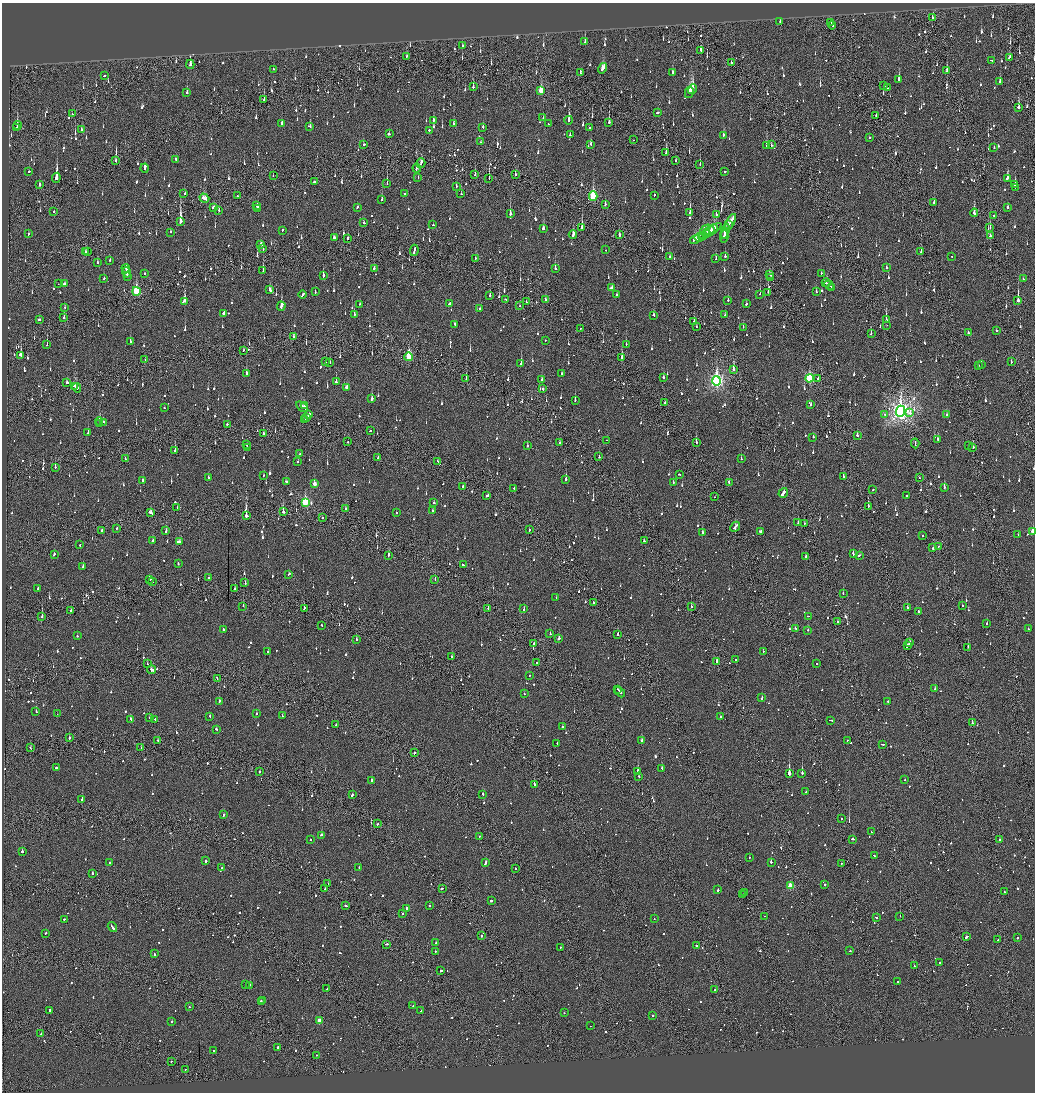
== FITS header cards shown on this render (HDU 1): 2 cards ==
NAXIS1  =                 2065
NAXIS2  =                 2180

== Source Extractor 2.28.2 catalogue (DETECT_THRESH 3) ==
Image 2065 x 2180 px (HDU 1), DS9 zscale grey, zoomed out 1/2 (1 PNG px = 2 x 2 image px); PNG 1037 x 1094 px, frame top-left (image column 1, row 2179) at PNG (2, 3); each listed source drawn as its Kron ellipse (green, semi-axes under 4 px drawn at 4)
Background -0.139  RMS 0.075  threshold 0.224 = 3 sigma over >= 5 px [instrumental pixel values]
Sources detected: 1761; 89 cannot appear on this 1/2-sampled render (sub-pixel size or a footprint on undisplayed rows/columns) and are neither listed nor drawn; of the other 1672, the 500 brightest by FLUX_AUTO listed and drawn (1172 fainter detections omitted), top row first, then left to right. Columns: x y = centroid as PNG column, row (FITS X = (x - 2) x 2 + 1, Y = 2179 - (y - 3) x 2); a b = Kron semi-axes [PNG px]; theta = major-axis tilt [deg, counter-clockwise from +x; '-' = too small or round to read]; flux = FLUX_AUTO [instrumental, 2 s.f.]
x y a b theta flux
932 17 3 2 - 71
780 21 2 2 - 79
830 22 2 1 - 89
832 25 4 2 - 190
585 42 3 2 - 250
462 46 3 2 - 90
701 50 3 2 - 88
406 56 2 2 - 110
1009 57 4 2 - 66
991 60 3 2 - 130
731 63 3 2 - 110
190 64 4 2 - 240
603 68 5 2 - 580
273 69 2 2 - 230
947 71 4 2 - 130
580 72 3 2 - 120
672 73 3 2 - 69
104 76 3 2 - 87
899 79 3 2 - 260
1000 82 3 2 - 180
884 86 2 2 - 69
473 87 3 2 - 140
888 88 2 2 - 210
692 89 5 3 - 1300
541 90 4 3 - 360
187 92 3 2 - 130
689 92 6 3 77 940
264 100 3 1 - 140
1019 107 3 2 - 370
657 112 2 2 - 1600
72 114 2 1 - 100
876 115 3 1 - 100
543 118 2 2 - 66
433 120 4 2 - 84
569 120 4 2 - 370
609 122 3 2 - 210
282 123 4 2 - 82
453 124 3 2 - 66
548 124 2 2 - 76
18 125 4 2 - 280
310 126 3 3 - 90
483 127 3 2 - 83
17 128 2 2 - 550
589 128 2 2 - 150
81 130 3 2 - 83
429 130 2 2 - 110
389 134 3 2 - 150
570 135 2 2 - 73
723 135 4 2 - 96
869 138 2 2 - 70
633 140 2 2 - 98
481 142 2 1 - 75
364 144 2 2 - 72
591 144 3 2 - 79
771 145 3 2 - 84
766 146 4 2 - 130
994 147 2 2 - 77
666 153 3 2 - 120
176 159 2 2 - 110
115 161 3 2 - 65
676 161 2 1 - 210
421 163 5 2 - 140
700 164 3 2 - 240
145 168 4 2 - 510
417 168 4 2 - 160
29 171 2 2 - 71
724 171 3 2 - 130
515 174 3 1 - 320
475 175 2 1 - 190
273 176 2 1 - 75
56 178 5 2 - 1900
418 178 2 1 - 210
489 178 3 1 - 140
1007 178 4 2 - 260
314 182 2 2 - 180
387 183 3 1 - 110
1015 184 3 2 - 210
39 185 3 2 - 95
456 186 2 1 - 65
1015 187 2 1 - 69
184 193 2 2 - 220
404 194 2 2 - 79
461 194 2 2 - 62
654 195 3 2 - 180
237 196 2 2 - 230
593 196 4 3 - 1100
204 198 5 3 - 180
382 199 2 2 - 230
934 202 3 2 - 170
605 204 3 2 - 70
257 206 3 2 - 130
357 207 3 2 - 120
1007 207 2 2 - 230
214 208 4 2 - 200
257 208 3 2 - 180
219 210 3 2 - 90
54 212 2 2 - 120
690 213 3 2 - 340
974 213 4 2 - 440
510 214 3 2 - 370
716 215 3 2 - 180
994 215 2 2 - 180
180 222 4 2 - 1900
730 222 9 2 61 310
363 223 3 2 - 71
433 225 2 2 - 79
728 225 2 2 - 120
582 227 4 2 - 620
543 228 3 2 - 86
990 228 2 1 - 94
714 229 5 3 - 230
282 230 2 2 - 84
707 230 7 5 11 87
710 231 13 2 33 340
725 231 7 2 73 320
170 232 3 2 - 92
707 233 4 2 - 180
28 234 3 2 - 66
573 235 4 2 - 390
619 235 4 2 - 210
704 235 3 2 - 260
724 236 6 2 84 330
990 236 2 2 - 210
334 238 3 2 - 100
348 238 3 1 - 120
699 238 5 4 - 180
695 240 5 2 - 200
261 244 3 2 - 86
263 249 3 2 - 100
414 250 6 2 81 230
606 250 2 2 - 65
87 251 2 1 - 170
921 251 2 1 - 80
85 252 2 2 - 290
725 256 3 2 - 79
670 257 2 2 - 180
952 257 2 2 - 64
475 259 2 1 - 160
716 259 3 2 - 110
109 260 2 2 - 130
97 262 4 2 - 120
886 267 3 2 - 63
126 268 4 2 - 190
374 268 3 2 - 120
555 268 2 2 - 300
263 271 3 1 - 170
127 272 5 2 - 220
144 273 2 2 - 91
821 273 2 2 - 66
770 274 3 2 - 110
323 275 3 2 - 200
127 276 3 2 - 170
771 278 2 1 - 200
104 279 2 2 - 180
1023 279 2 2 - 85
826 283 4 2 - 230
58 284 2 2 - 200
65 284 3 2 - 76
829 285 5 2 - 250
832 287 2 1 - 85
611 288 4 2 - 94
270 290 4 2 - 120
136 291 4 3 - 860
315 291 3 2 - 79
768 292 2 1 - 120
816 292 2 2 - 66
302 294 4 2 - 180
760 294 3 1 - 93
490 295 3 2 - 91
616 295 2 2 - 130
506 299 3 2 - 83
545 300 2 2 - 320
728 300 2 2 - 170
1018 300 3 2 - 2800
184 301 4 2 - 340
526 302 3 2 - 63
360 304 2 2 - 91
449 304 4 2 - 180
746 304 2 2 - 64
281 306 4 2 - 730
520 306 2 2 - 89
65 307 2 2 - 76
480 309 2 2 - 150
223 313 2 2 - 360
354 314 2 2 - 92
654 315 3 2 - 80
725 315 2 1 - 240
64 318 3 2 - 300
39 319 3 2 - 81
886 319 3 1 - 280
694 321 3 1 - 120
455 324 3 2 - 74
887 325 2 1 - 72
696 327 3 1 - 240
743 327 2 2 - 65
580 329 2 1 - 150
996 331 2 2 - 120
871 333 3 2 - 64
968 333 2 2 - 64
293 337 3 2 - 75
545 340 2 2 - 71
130 342 3 2 - 230
626 344 2 1 - 67
47 345 2 1 - 130
243 350 2 1 - 75
21 355 3 2 - 320
409 357 4 3 - 760
622 357 4 2 - 220
145 360 2 2 - 84
326 362 3 2 - 72
330 362 2 2 - 95
1011 362 2 2 - 68
521 364 3 2 - 500
981 364 2 2 - 130
978 365 2 2 - 100
733 369 4 1 - 910
562 373 3 2 - 160
247 374 3 2 - 120
663 377 2 2 - 140
810 378 4 3 - 1200
466 379 3 1 - 170
818 379 2 2 - 65
542 380 2 2 - 160
717 381 5 4 - 3700
67 382 3 2 - 110
336 382 2 2 - 280
74 386 3 2 - 160
77 388 5 2 - 150
346 388 3 2 - 150
543 389 2 2 - 81
372 399 3 2 - 180
575 400 2 2 - 95
664 403 2 1 - 77
810 404 2 2 - 87
304 406 3 2 - 70
302 407 7 2 -37 230
164 408 2 2 - 62
901 411 5 4 - 8500
910 413 4 2 - 210
885 414 2 2 - 73
309 415 4 2 - 190
947 415 2 2 - 99
307 417 4 2 - 180
305 420 2 1 - 93
99 421 4 2 - 120
103 422 2 2 - 100
100 423 2 2 - 400
227 424 2 2 - 80
370 431 2 1 - 82
88 433 2 2 - 180
263 434 3 2 - 100
857 435 2 2 - 130
813 437 2 2 - 150
938 439 3 2 - 89
606 440 2 1 - 150
348 442 2 2 - 75
696 442 2 2 - 110
559 443 2 2 - 290
915 443 5 1 - 170
246 444 3 2 - 130
527 446 3 2 - 81
968 446 2 1 - 140
248 447 2 2 - 110
973 447 2 2 - 120
175 450 2 2 - 140
300 453 2 2 - 210
599 457 2 2 - 120
378 458 2 2 - 65
125 459 4 2 - 130
741 459 2 2 - 250
438 461 3 1 - 120
298 462 2 2 - 72
55 467 2 2 - 120
679 474 2 1 - 62
263 475 2 2 - 62
843 477 3 2 - 200
919 477 2 1 - 78
208 478 2 2 - 70
566 479 3 2 - 280
143 480 2 2 - 110
286 482 3 2 - 160
673 482 2 2 - 81
729 482 2 2 - 140
314 484 3 2 - 140
463 486 2 2 - 94
514 488 2 2 - 85
944 488 2 1 - 300
873 489 2 2 - 120
783 493 5 2 - 3000
907 495 3 2 - 210
487 496 3 2 - 170
715 497 2 1 - 73
305 502 4 3 - 940
434 503 2 2 - 82
868 506 2 1 - 130
177 507 2 1 - 94
346 509 3 2 - 130
432 510 2 2 - 120
283 512 2 2 - 330
396 512 2 2 - 75
151 513 4 2 - 150
246 516 4 2 - 2500
322 517 2 2 - 67
798 522 2 1 - 130
804 523 2 1 - 110
735 527 5 2 - 260
117 528 2 2 - 100
529 529 2 1 - 100
101 530 2 2 - 180
166 531 3 2 - 120
760 531 3 2 - 66
702 532 2 2 - 210
1033 532 3 2 - 270
1018 534 2 1 - 120
923 536 2 2 - 64
153 541 3 2 - 97
644 541 2 2 - 230
179 542 4 2 - 130
79 545 2 1 - 110
938 546 2 2 - 63
933 548 2 2 - 430
853 554 3 2 - 170
54 555 3 2 - 83
388 555 3 2 - 140
859 555 3 2 - 170
806 556 2 2 - 120
178 563 3 2 - 86
463 565 3 2 - 98
83 567 2 2 - 91
289 574 2 2 - 220
209 578 2 2 - 220
435 579 2 1 - 67
149 580 2 2 - 180
152 582 2 2 - 80
245 583 2 2 - 270
38 589 3 2 - 150
235 589 2 2 - 100
843 593 2 2 - 74
556 598 2 2 - 67
593 603 2 2 - 130
962 605 2 2 - 190
243 606 2 1 - 67
691 607 2 2 - 170
907 607 2 2 - 120
304 608 3 2 - 93
488 608 2 1 - 180
524 609 3 2 - 100
71 611 2 2 - 96
918 611 2 2 - 96
42 616 2 1 - 260
808 616 2 2 - 81
838 622 2 1 - 120
987 624 2 2 - 80
321 625 2 2 - 62
795 628 2 2 - 62
223 629 2 2 - 65
1028 629 2 2 - 89
808 630 2 2 - 100
550 634 2 2 - 140
618 634 2 2 - 120
77 636 2 2 - 96
356 639 2 2 - 62
558 639 3 2 - 240
909 642 3 2 - 150
534 644 2 1 - 100
907 646 4 2 - 150
968 647 2 2 - 79
763 651 2 2 - 65
268 652 2 2 - 130
452 657 2 2 - 200
735 659 2 2 - 250
717 661 3 2 - 84
537 662 2 2 - 270
147 664 2 2 - 64
816 664 2 2 - 81
152 670 4 2 - 260
529 675 2 2 - 67
217 678 3 1 - 130
617 689 2 1 - 69
935 689 3 2 - 110
620 692 6 2 -47 230
524 694 2 2 - 160
762 698 3 2 - 120
219 701 2 2 - 400
888 701 2 2 - 150
36 711 3 2 - 150
57 714 2 1 - 100
256 714 2 2 - 110
210 716 2 2 - 76
282 716 2 2 - 90
721 717 3 2 - 85
150 718 2 2 - 65
131 719 3 2 - 69
155 719 2 2 - 88
831 720 4 1 - 160
972 723 2 2 - 210
336 725 2 2 - 110
562 727 2 2 - 110
216 729 2 2 - 85
69 738 2 2 - 130
157 740 2 2 - 64
642 740 2 2 - 430
847 740 2 2 - 120
557 744 2 2 - 78
882 744 3 2 - 120
30 748 2 2 - 64
141 748 2 1 - 100
414 753 2 2 - 300
56 768 2 2 - 320
662 768 2 2 - 390
638 771 2 2 - 490
259 772 2 2 - 68
802 773 2 2 - 1100
789 774 3 2 - 3100
639 776 2 2 - 75
372 780 2 2 - 100
904 780 2 2 - 95
534 784 2 2 - 96
806 792 2 2 - 74
483 794 3 2 - 96
352 795 2 2 - 330
82 800 2 2 - 250
224 815 2 2 - 140
841 819 2 2 - 120
378 824 2 2 - 74
871 832 2 2 - 130
321 835 2 2 - 350
479 836 2 2 - 68
853 839 2 2 - 260
1000 839 2 2 - 140
311 840 2 2 - 72
22 851 2 2 - 190
875 856 3 2 - 85
749 858 2 1 - 75
205 861 2 2 - 270
771 862 2 2 - 280
110 863 2 2 - 91
486 863 3 2 - 330
841 864 2 2 - 140
359 867 2 2 - 96
222 868 2 2 - 96
515 869 2 2 - 110
92 873 2 2 - 230
328 884 2 1 - 85
825 885 2 2 - 100
790 886 3 3 - 610
442 888 2 1 - 87
325 889 3 1 - 130
718 890 2 2 - 380
745 892 4 2 - 250
1004 892 2 2 - 250
743 894 2 1 - 100
491 901 2 2 - 540
346 905 3 2 - 120
429 906 2 2 - 150
406 908 3 2 - 170
403 913 2 2 - 81
765 916 2 2 - 88
900 916 2 1 - 82
876 918 2 2 - 98
64 919 2 2 - 83
654 919 2 2 - 170
112 927 5 2 - 190
45 933 3 2 - 110
481 936 2 2 - 89
966 937 3 2 - 250
1017 938 2 2 - 430
998 940 3 2 - 200
436 943 2 2 - 80
386 944 3 2 - 120
696 945 2 2 - 170
560 947 2 1 - 68
435 951 2 2 - 190
850 951 2 2 - 71
154 954 3 2 - 66
940 963 2 2 - 150
914 966 2 1 - 160
441 971 3 2 - 220
897 981 2 2 - 150
245 985 2 1 - 90
250 985 2 2 - 200
327 989 3 1 - 86
715 990 2 1 - 95
261 1001 2 2 - 90
263 1001 2 2 - 160
413 1006 2 2 - 180
190 1007 2 2 - 64
50 1011 3 2 - 74
421 1011 2 2 - 71
564 1013 2 2 - 74
653 1016 2 2 - 74
172 1021 2 2 - 140
319 1021 3 3 - 270
590 1026 2 2 - 99
41 1034 2 2 - 64
278 1047 2 2 - 310
214 1051 2 2 - 110
317 1055 2 1 - 80
171 1061 2 2 - 160
185 1069 2 2 - 71
At the frame edge (FLAGS 8, measured only in part): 1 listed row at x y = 1033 532
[1172 fainter detections neither listed nor drawn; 89 sub-pixel or undisplayed-footprint detections neither listed nor drawn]